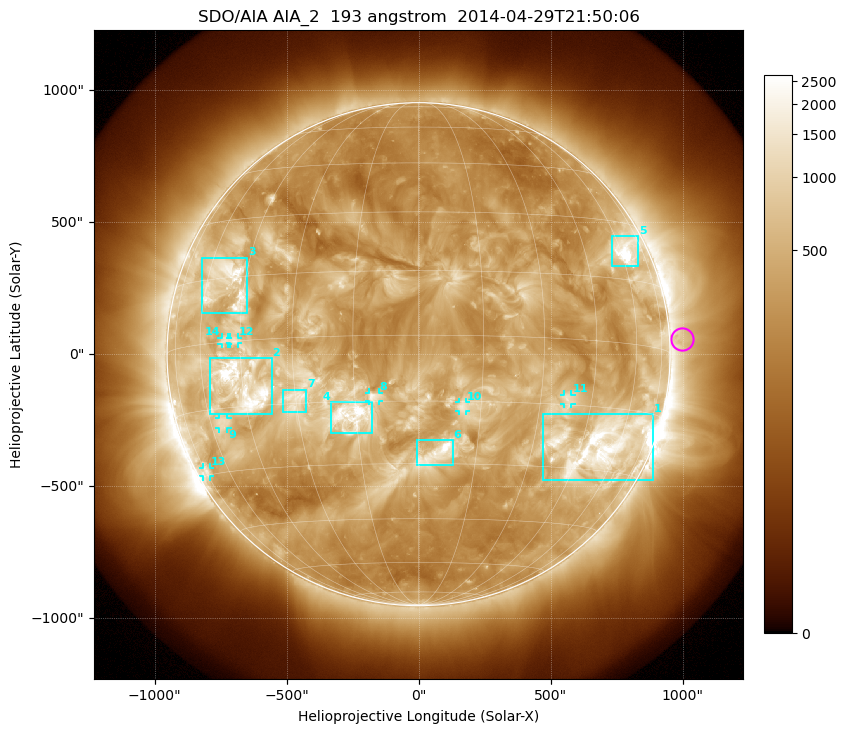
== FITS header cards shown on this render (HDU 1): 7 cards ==
TELESCOP= 'SDO/AIA'
INSTRUME= 'AIA_2'
WAVELNTH=                  193
WAVEUNIT= 'angstrom'
DATE-OBS= '2014-04-29T21:50:06.84'
CTYPE1  = 'HPLN-TAN'
CTYPE2  = 'HPLT-TAN'

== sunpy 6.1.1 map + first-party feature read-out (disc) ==
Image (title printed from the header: SDO/AIA AIA_2  193 angstrom  2014-04-29T21:50:06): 1024 x 1024 px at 2.4 arcsec/px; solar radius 953 arcsec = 397 px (full disc in frame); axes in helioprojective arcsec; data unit not stated in the header (colour bar unlabelled)
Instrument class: DISC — disc imager (sunpy class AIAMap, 193 A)
Bright regions (active regions / flare kernels): reference = the median radial profile (limb darkening/brightening removed); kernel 9 px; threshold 5 sigma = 818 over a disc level ~335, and >= 1.15x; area >= 12 px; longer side >= 10 px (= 24 arcsec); searched inside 0.97 R_sun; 14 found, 14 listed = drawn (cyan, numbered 1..; 7 of them under ~33 arcsec drawn as corner ticks so the feature stays visible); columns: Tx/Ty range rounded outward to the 5 arcsec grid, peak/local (2 s.f.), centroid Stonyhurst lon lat
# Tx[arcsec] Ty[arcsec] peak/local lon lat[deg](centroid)
1 470..890 -480..-225 13 +52 -24
2 -795..-555 -225..-15 14 -45 -10
3 -820..-650 155..365 9.6 -51 +14
4 -330..-175 -300..-180 10 -16 -18
5 730..835 330..450 13 +63 +22
6 -10..130 -420..-325 5.7 +5 -27
7 -515..-425 -220..-135 4.1 -30 -14
8 -190..-150 -180..-145 4.8 -11 -14
9 -755..-725 -280..-240 4.7 -55 -18
10 150..180 -215..-180 3.6 +11 -16
11 550..580 -190..-150 4 +38 -14
12 -715..-685 40..65 4.6 -47 +0
13 -815..-790 -465..-430 4 -74 -29
14 -750..-720 35..65 4.4 -50 +0
Off-limb structures (1.02-1.3 R_sun): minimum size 162 px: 3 found; the strongest spans PA ~240..305 deg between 1.02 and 1.3 R_sun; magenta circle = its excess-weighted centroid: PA ~275 deg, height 1.05 R_sun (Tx ~1000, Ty ~60 arcsec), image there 1.6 x the reference